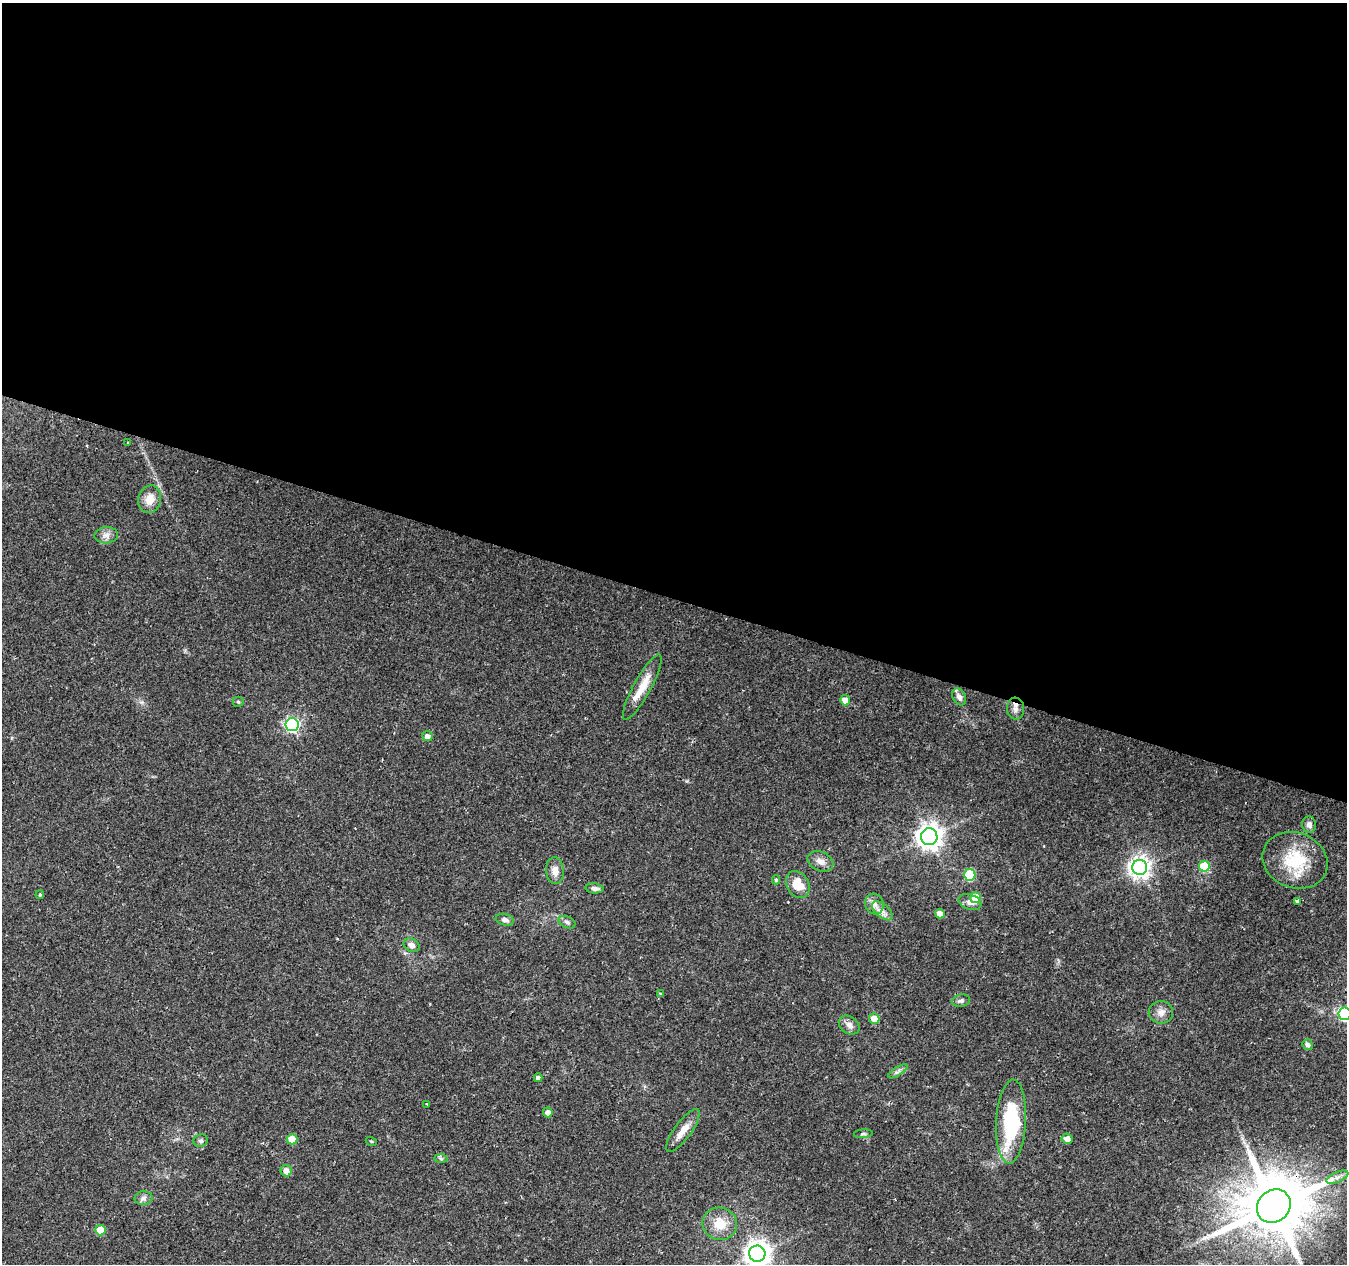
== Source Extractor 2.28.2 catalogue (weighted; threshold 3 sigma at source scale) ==
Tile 3 of 4 x 4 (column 3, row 1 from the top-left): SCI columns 2698-4042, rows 4066-5327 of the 5387 x 5542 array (HDU 1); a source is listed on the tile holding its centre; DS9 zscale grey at full resolution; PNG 1349 x 1266 px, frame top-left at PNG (2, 3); each listed source drawn as its Kron ellipse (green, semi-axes under 4 px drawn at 4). Shown black and unused: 47% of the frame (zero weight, under 2 of 3 exposures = <1% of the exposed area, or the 3 px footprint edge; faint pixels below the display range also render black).
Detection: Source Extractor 2.28.2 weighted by HDU 2 'WHT'; one run over the whole footprint, this tile lists its part. Background 0.0295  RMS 0.0033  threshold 0.015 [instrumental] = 3 sigma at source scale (4.5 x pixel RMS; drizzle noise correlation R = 1.50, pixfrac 1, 0.0396/0.0396 arcsec/px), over >= 5 px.
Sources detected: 57; all 57 listed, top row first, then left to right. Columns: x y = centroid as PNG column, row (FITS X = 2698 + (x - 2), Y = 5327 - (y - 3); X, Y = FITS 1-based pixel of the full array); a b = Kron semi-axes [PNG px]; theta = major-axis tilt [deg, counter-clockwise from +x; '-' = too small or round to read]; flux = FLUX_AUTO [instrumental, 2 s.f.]
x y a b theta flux
128 442 2 2 - 0.34
150 499 14 11 75 3.9
106 535 11 8 4 1.9
642 687 37 8 61 6.3
959 697 9 6 -62 1.6
845 700 5 5 - 3.4
238 702 5 5 - 0.47
1016 709 11 8 -84 1.9
292 725 6 6 - 74
427 736 5 5 - 1.8
1309 825 8 7 - 1.4
929 837 8 8 - 300
1295 860 33 27 -21 16
820 861 13 9 -25 2.3
1204 866 5 5 - 15
1140 867 7 7 - 210
555 871 13 9 -85 2.3
970 875 6 5 - 22
776 880 4 4 - 0.48
798 884 14 11 -62 6.1
594 888 9 5 -6 1.3
40 895 4 3 - 0.4
976 898 5 5 - 7.5
1297 901 4 3 - 1.6
970 902 12 7 -20 1.9
874 904 10 9 - 2
882 911 12 6 -41 2
940 914 5 4 - 2.9
505 920 9 5 -16 1.3
567 922 9 5 -24 1
411 945 8 6 -30 1.6
661 994 3 3 - 0.44
961 1001 9 6 8 0.95
1161 1012 12 11 - 2.3
1345 1014 6 6 - 50
874 1019 5 5 - 4.2
849 1025 11 8 -37 1.8
1308 1045 5 5 - 1.1
898 1071 11 4 32 0.98
538 1078 4 4 - 1.2
427 1104 3 2 - 0.35
548 1112 5 4 - 1.9
1011 1122 42 15 87 28
683 1131 26 8 54 4.1
863 1134 9 3 5 0.57
292 1139 5 5 - 7.3
1067 1139 5 5 - 2.3
201 1141 7 6 - 0.81
371 1141 5 3 - 0.28
441 1159 6 4 -2 0.62
286 1171 6 5 - 2.3
1337 1177 12 5 23 1.5
143 1198 9 7 2 1.2
1274 1206 18 15 43 3000
720 1224 17 16 - 6.1
100 1230 5 5 - 7.9
757 1254 8 8 - 310
Overlapping masked pixels (flux is a lower limit): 1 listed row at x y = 1274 1206
Isophote crosses this tile's border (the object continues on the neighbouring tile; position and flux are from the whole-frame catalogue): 3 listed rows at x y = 1345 1014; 1274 1206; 757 1254